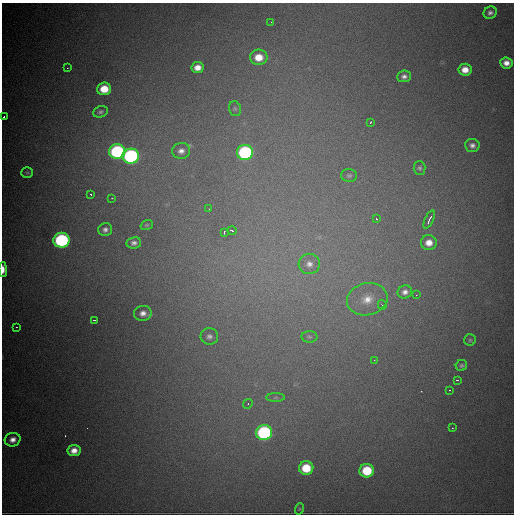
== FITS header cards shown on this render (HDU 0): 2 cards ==
NAXIS1  =                  512
NAXIS2  =                  512

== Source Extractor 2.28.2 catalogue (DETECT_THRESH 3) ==
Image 512 x 512 px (HDU 0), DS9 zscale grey, 1 PNG px = 1 image px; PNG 516 x 516 px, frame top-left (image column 1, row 512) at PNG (2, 3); each listed source drawn as its Kron ellipse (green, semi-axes under 4 px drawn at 4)
Background 4460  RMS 72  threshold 216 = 3 sigma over >= 5 px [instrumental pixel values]
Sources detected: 58; all 58 listed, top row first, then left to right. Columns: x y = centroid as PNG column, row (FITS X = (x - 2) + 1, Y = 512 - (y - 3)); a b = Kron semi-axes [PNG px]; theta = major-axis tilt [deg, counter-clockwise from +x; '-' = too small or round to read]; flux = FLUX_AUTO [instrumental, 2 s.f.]
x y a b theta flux
490 13 7 6 - 1.8e+04
271 22 2 2 - 2.9e+03
259 57 9 7 1 8.8e+04
506 63 6 5 - 3.6e+04
67 68 3 2 - 2.6e+03
197 68 6 6 - 4.3e+04
465 70 6 6 - 5.2e+04
404 76 7 6 - 1.8e+04
104 89 7 6 - 1.0e+05
235 109 7 5 -74 1.0e+04
101 112 7 5 23 1.2e+04
4 117 3 3 - 2.0e+04
370 122 3 2 - 4.2e+03
472 145 7 6 - 2.1e+04
117 151 8 7 - 7.5e+05
181 151 9 8 - 2.8e+04
245 152 8 7 - 8.5e+05
131 156 8 7 - 1.1e+06
420 168 7 6 - 1.0e+04
27 173 6 5 - 7.7e+03
349 176 8 6 -1 1.1e+04
91 194 3 2 - 5.2e+03
112 198 3 2 - 7.3e+03
209 209 3 2 - 5.1e+03
376 219 3 2 - 5.6e+03
429 220 10 3 65 1.7e+04
147 225 6 4 19 7.6e+03
105 230 7 6 - 1.9e+04
232 230 4 2 - 1.5e+04
224 232 3 2 - 5.6e+03
61 240 8 7 - 8.5e+05
134 243 7 5 9 1.9e+04
429 243 8 7 - 4.8e+04
309 264 10 10 - 3.4e+04
3 269 7 3 -89 4.0e+04
405 292 7 6 - 2.4e+04
416 295 3 2 - 4.2e+03
367 299 20 16 13 1.1e+05
382 305 5 3 - 4.7e+03
143 313 9 7 6 3.2e+04
94 320 3 2 - 4.6e+03
16 327 2 2 - 3.3e+03
209 336 9 8 - 2.1e+04
309 337 8 5 -2 1.1e+04
470 340 6 5 - 7.8e+03
374 360 3 3 - 3.0e+03
461 365 6 5 - 9.5e+03
457 380 3 2 - 2.3e+04
449 390 2 2 - 4.1e+03
275 397 9 4 0 1.1e+04
248 404 5 4 - 7.4e+03
452 428 3 3 - 4.0e+03
264 432 8 7 - 9.3e+05
13 440 8 6 13 3.5e+04
74 450 6 5 - 4.2e+04
306 468 7 7 - 1.4e+05
367 471 7 6 - 1.9e+05
299 509 6 4 71 6.3e+03
At the frame edge (FLAGS 8, measured only in part): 2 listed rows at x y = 4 117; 3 269